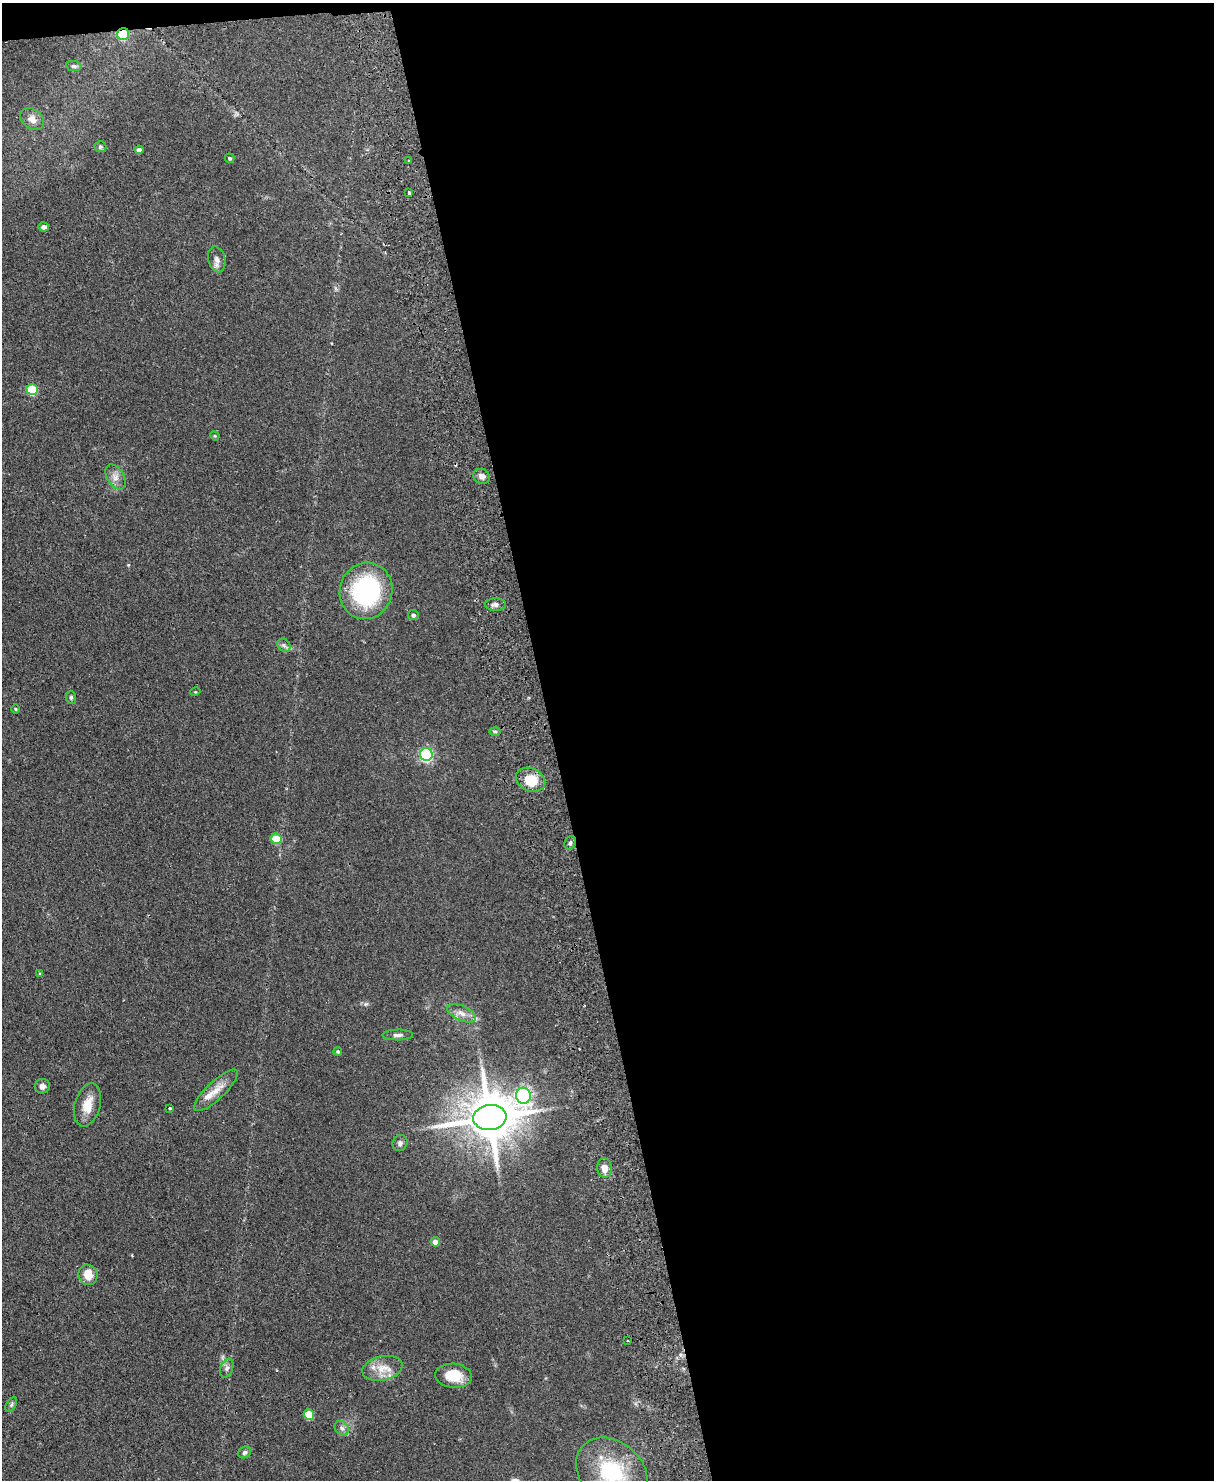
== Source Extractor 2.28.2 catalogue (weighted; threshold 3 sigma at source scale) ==
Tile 4 of 4 x 3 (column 4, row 1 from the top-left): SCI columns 3696-4907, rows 3111-4588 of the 4965 x 4853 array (HDU 1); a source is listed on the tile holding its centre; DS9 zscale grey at full resolution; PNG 1216 x 1482 px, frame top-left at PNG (2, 3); each listed source drawn as its Kron ellipse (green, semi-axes under 4 px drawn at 4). Shown black and unused: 55% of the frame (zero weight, under 2 of 3 exposures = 3% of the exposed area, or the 3 px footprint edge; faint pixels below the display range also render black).
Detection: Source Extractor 2.28.2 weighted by HDU 2 'WHT'; one run over the whole footprint, this tile lists its part. Background 0.14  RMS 0.0068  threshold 0.0305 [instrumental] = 3 sigma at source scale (4.5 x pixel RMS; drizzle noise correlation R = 1.50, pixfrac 1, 0.05/0.05 arcsec/px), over >= 5 px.
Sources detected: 51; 1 cosmic-ray / hot-pixel residue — neither listed nor drawn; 1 inside a brighter listed object's ellipse — not listed separately; the other 49 listed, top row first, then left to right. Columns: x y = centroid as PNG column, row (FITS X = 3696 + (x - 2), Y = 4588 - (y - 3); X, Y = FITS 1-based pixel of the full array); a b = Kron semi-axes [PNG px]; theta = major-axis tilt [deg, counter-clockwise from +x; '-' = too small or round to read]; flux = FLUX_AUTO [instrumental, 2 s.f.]
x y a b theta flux
123 34 6 5 - 33
74 66 8 5 -8 1.5
32 119 13 9 -36 4.6
100 147 6 5 - 1.1
139 150 4 4 - 2.3
230 158 5 4 - 0.99
409 160 3 2 - 0.54
409 193 3 3 - 1.1
44 227 5 4 - 2.4
217 259 13 8 -77 3.5
32 389 6 5 - 30
215 436 5 4 - 0.63
482 476 9 7 -22 2.7
116 477 14 8 -59 4.2
366 591 28 26 71 78
495 605 10 6 0 2.6
413 615 5 5 - 1.5
284 645 7 6 - 1.4
195 692 5 3 - 0.54
71 697 6 5 - 1.1
15 709 5 3 - 0.6
495 731 6 4 0 0.93
426 755 6 6 - 100
531 780 15 11 -24 14
276 839 5 5 - 17
570 843 7 5 62 1.3
39 973 4 2 - 0.57
462 1013 15 7 -25 4.4
398 1035 15 5 0 2.5
338 1051 4 4 - 0.91
42 1086 7 7 - 2.6
216 1090 28 9 43 8.6
523 1096 8 7 - 180
88 1105 22 12 74 9.8
170 1108 3 3 - 2.8
490 1118 16 12 7 3300
400 1143 8 7 - 1.7
604 1168 10 7 -84 5.7
435 1242 5 4 - 5.3
88 1275 10 9 - 8.5
627 1341 2 2 - 0.66
227 1368 10 6 67 2.1
382 1368 20 12 13 9.3
453 1376 18 12 -5 13
11 1405 8 5 59 1.4
309 1415 5 5 - 18
342 1428 8 6 -45 1.9
245 1452 7 5 27 1.6
612 1472 39 30 -41 51
Overlapping masked pixels (flux is a lower limit): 1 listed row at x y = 123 34
Isophote crosses this tile's border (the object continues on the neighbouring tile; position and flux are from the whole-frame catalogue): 1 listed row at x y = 612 1472